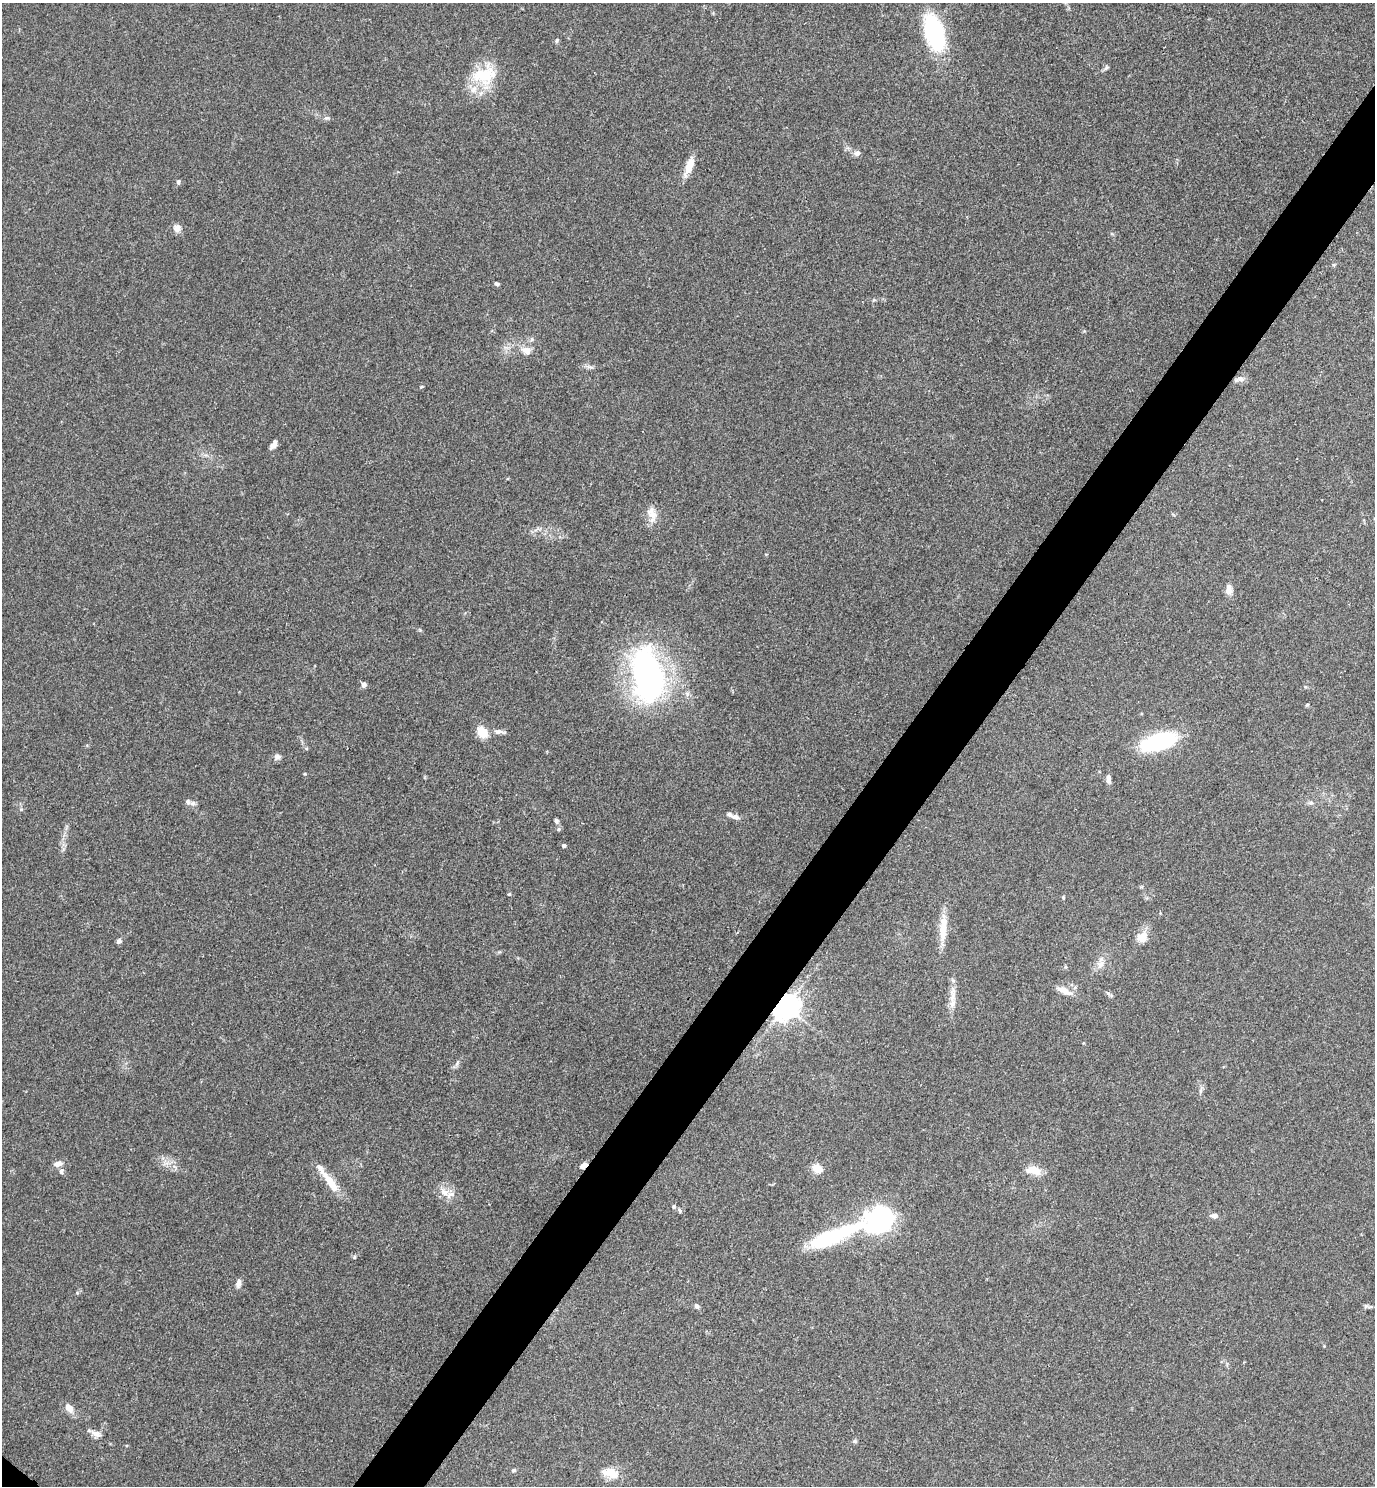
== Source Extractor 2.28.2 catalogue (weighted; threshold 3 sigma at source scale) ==
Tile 10 of 4 x 4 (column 2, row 3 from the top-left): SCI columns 1528-2900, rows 1486-2969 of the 5942 x 5939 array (HDU 1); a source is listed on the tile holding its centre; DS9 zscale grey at full resolution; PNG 1377 x 1488 px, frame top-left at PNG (2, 3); no overlay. Shown black and unused: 5% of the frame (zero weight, under 3 of 4 exposures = <1% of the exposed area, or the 3 px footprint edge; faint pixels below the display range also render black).
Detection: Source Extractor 2.28.2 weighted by HDU 2 'WHT'; one run over the whole footprint, this tile lists its part. Background 0.0527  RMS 0.0052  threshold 0.0232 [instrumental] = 3 sigma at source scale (4.5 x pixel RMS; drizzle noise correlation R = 1.50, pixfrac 1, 0.05/0.05 arcsec/px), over >= 5 px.
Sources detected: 67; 1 inside a brighter object's white glare — not listed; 4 inside a brighter listed object's ellipse — not listed separately; the other 62 listed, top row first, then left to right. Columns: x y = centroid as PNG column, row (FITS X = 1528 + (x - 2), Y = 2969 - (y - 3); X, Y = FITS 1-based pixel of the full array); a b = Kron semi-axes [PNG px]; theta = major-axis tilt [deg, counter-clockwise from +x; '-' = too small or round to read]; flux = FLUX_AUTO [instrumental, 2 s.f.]
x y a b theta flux
934 33 28 13 -73 70
557 40 7 5 57 0.98
1106 68 8 5 49 1.1
484 75 33 25 16 22
327 118 8 4 8 0.93
857 153 8 7 - 1.8
689 166 24 8 67 7.4
178 182 7 4 81 0.95
177 228 11 9 76 2.6
497 284 6 4 -30 0.98
527 351 14 10 -23 4.4
590 367 11 4 -15 1.5
1241 379 10 7 1 2.2
273 445 11 6 53 2.6
652 515 19 12 -84 5.8
1229 589 13 8 89 3.3
648 675 51 28 -77 150
364 684 7 6 - 1.3
687 694 7 6 - 1.4
1307 705 5 3 - 0.5
498 731 13 6 -5 2.3
482 732 11 8 -54 9.7
1159 742 29 12 18 74
277 757 8 7 - 1.7
1108 779 9 5 89 2.1
188 802 8 6 -68 1.7
1311 803 7 5 19 1.2
735 817 13 6 -14 2.3
556 821 6 5 - 1.1
559 829 6 5 - 0.84
564 846 5 4 - 0.86
509 894 5 3 - 0.48
1063 897 4 4 - 0.51
943 928 40 8 87 10
1142 937 15 13 40 5.4
119 941 7 5 54 1.4
1100 965 13 7 60 3.3
1064 990 22 8 -26 4.7
1108 993 7 4 -19 0.97
953 995 25 7 82 5.6
785 1006 8 7 - 630
457 1063 12 3 62 1.2
1201 1091 8 4 72 1.1
58 1164 11 7 21 2.8
583 1166 10 6 36 2.5
817 1169 11 8 -26 6.2
1033 1170 15 8 -13 8.6
61 1171 8 6 72 1.5
329 1180 37 9 -54 9.9
444 1192 13 10 -12 4.5
680 1210 6 5 - 1
1214 1216 8 6 1 2
880 1220 73 26 18 72
354 1257 6 4 89 0.54
238 1284 11 6 73 2.2
697 1306 7 6 - 1.3
1366 1306 6 5 - 0.98
69 1408 13 9 -45 4.2
96 1434 16 7 -26 2.7
854 1441 6 5 - 0.9
514 1470 6 5 - 0.82
610 1473 21 11 -14 8.1
Overlapping masked pixels (flux is a lower limit): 2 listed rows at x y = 785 1006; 583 1166
Unlisted compact peaks at least as high as the median listed source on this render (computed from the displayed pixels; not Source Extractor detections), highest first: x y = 305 774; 420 630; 77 1293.